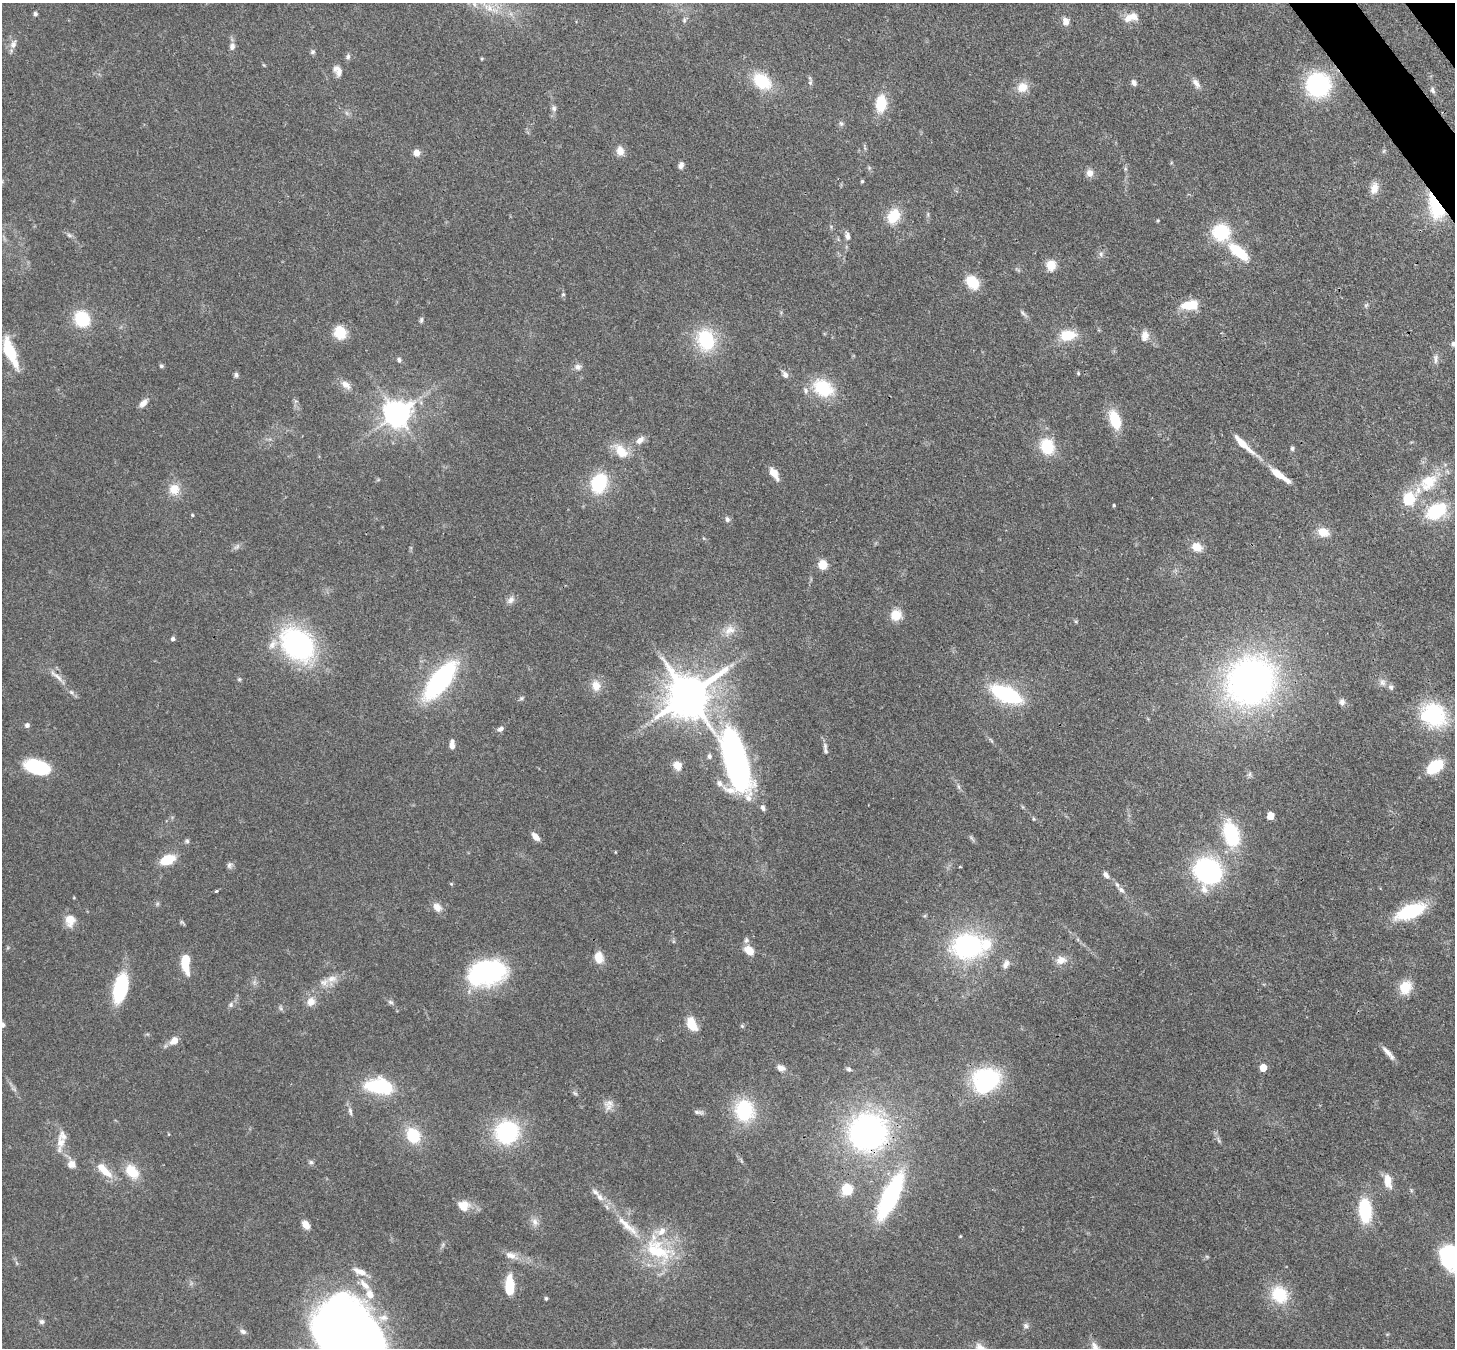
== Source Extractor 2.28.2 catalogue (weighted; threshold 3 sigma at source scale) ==
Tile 10 of 4 x 4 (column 2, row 3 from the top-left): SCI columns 1531-2983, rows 1692-3037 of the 5967 x 5939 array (HDU 1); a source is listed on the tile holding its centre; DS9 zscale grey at full resolution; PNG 1457 x 1350 px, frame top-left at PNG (2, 3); no overlay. Shown black and unused: <1% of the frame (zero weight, under 3 of 4 exposures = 7% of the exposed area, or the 3 px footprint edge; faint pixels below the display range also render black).
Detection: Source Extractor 2.28.2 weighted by HDU 2 'WHT'; one run over the whole footprint, this tile lists its part. Background 0.0985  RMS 0.0041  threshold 0.0186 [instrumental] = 3 sigma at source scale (4.5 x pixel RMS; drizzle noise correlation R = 1.50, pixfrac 1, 0.05/0.05 arcsec/px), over >= 5 px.
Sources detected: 194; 2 too faint to see at this stretch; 2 inside a brighter object's white glare — not listed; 9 inside a brighter listed object's ellipse — not listed separately; the other 181 listed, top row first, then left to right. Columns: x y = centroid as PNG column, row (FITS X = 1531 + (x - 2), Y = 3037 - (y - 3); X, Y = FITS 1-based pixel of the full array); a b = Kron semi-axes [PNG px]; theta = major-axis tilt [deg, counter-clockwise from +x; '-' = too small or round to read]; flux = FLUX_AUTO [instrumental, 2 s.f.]
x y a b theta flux
35 14 5 5 - 0.83
1131 17 19 10 16 4.8
684 20 7 5 72 0.81
1065 21 10 8 -72 2.6
13 44 12 7 67 2.3
232 47 9 7 86 1.8
313 52 7 5 28 0.75
348 57 7 6 - 1.2
482 58 5 3 - 0.42
337 71 15 9 -63 2.8
762 81 20 14 -36 17
810 82 7 5 70 0.89
1134 83 8 6 -66 1.3
1196 83 15 7 -56 2.1
1318 85 20 20 - 49
1022 87 14 12 32 5.4
1433 90 8 5 -70 1
881 104 15 9 85 14
554 108 9 6 -79 1.3
841 123 7 5 -68 0.92
620 151 11 9 -80 3.2
416 153 7 6 - 3.4
681 165 8 6 67 1.8
1089 173 9 9 - 2.5
862 181 4 4 - 0.52
1374 188 14 10 73 3.9
1435 207 33 16 -68 19
894 216 16 12 57 10
1158 221 4 3 - 0.44
1221 232 17 16 - 21
69 235 8 5 -31 0.95
847 236 10 6 -84 1.7
1239 252 21 9 -38 17
1101 254 7 6 - 1.1
1051 265 10 9 - 6.4
972 282 13 10 -49 12
563 294 5 4 - 0.59
1190 305 20 11 6 9
1366 305 7 4 37 0.68
1023 313 10 5 -47 1.1
82 319 15 13 -55 18
421 320 8 5 81 0.85
340 333 11 10 - 12
1067 335 19 13 7 10
1145 336 12 8 76 3.3
706 340 17 14 -72 30
1454 344 9 6 -22 1.9
10 351 28 11 -69 16
1436 359 14 5 89 1.6
399 360 6 5 - 0.93
161 366 5 5 - 0.69
578 367 10 7 -1 1.7
1078 373 4 3 - 0.49
236 375 8 5 -83 0.95
785 375 8 6 -59 1.7
346 385 15 8 -43 3.2
823 388 22 17 -31 20
143 403 12 7 45 2.4
397 414 8 8 - 520
1115 420 20 10 -72 13
640 440 13 8 42 2.9
1243 444 28 6 -43 7.6
1047 446 15 12 -73 15
1292 448 6 5 - 0.84
621 451 20 13 -50 7.7
774 473 15 7 -58 4.3
1279 475 28 7 -36 8.4
1428 482 30 20 42 17
599 483 16 12 70 27
174 489 14 13 - 5.9
1409 499 8 6 54 44
1114 505 4 3 - 0.49
1436 511 17 11 32 29
192 515 5 3 - 0.37
727 519 8 6 -72 1.2
1323 532 14 11 -19 5.3
1197 547 13 10 -29 4.7
823 565 6 5 - 20
511 600 12 8 41 2
896 615 12 11 - 6.6
731 630 14 10 -46 3.7
173 639 5 4 - 1.1
297 644 33 25 -39 83
57 676 25 5 -39 2.9
239 679 5 5 - 0.54
440 680 34 13 52 76
1251 681 46 42 42 170
1383 682 10 8 -60 2
596 686 14 11 -81 4.7
1391 687 9 6 -53 1.3
71 692 7 5 -46 0.9
1006 694 26 12 -25 44
688 695 13 11 45 1600
521 698 6 5 - 0.72
1342 702 9 8 - 1.6
1434 715 24 19 -67 37
27 725 6 6 - 1.2
501 729 8 6 32 1.5
452 745 10 5 -89 2.7
825 751 10 6 -69 1.3
709 756 7 6 - 1.1
736 762 73 22 -72 160
677 766 12 10 -58 3.4
37 767 22 12 -16 30
1435 767 15 9 37 19
719 783 9 8 - 2
959 787 8 4 -71 0.82
1270 816 5 5 - 9.8
1231 834 28 16 -73 25
536 837 9 5 -49 3.2
971 838 9 3 -45 0.77
187 841 6 5 - 0.84
167 860 13 8 20 12
229 865 9 6 90 1.2
960 867 4 3 - 0.33
1210 872 31 25 -68 61
1106 875 8 6 -54 1.6
451 884 5 5 - 0.42
1121 890 12 6 -41 1.8
216 891 3 3 - 1.3
437 907 12 9 -44 3.2
1410 911 22 11 22 35
70 920 12 9 -82 6.3
967 946 30 24 3 60
750 951 10 7 -43 6.7
599 957 15 11 -78 4.7
1061 960 15 11 14 3.6
186 962 18 7 -87 13
1006 964 12 7 65 2.2
486 973 37 24 10 57
332 979 15 9 10 3.8
1405 987 14 12 56 9.1
120 988 29 13 76 29
311 1002 12 10 62 3.8
391 1002 9 5 -26 0.99
231 1005 7 6 - 1
280 1008 7 4 -70 0.73
692 1024 15 9 -64 8.2
2 1025 6 6 - 1.3
742 1026 6 4 -45 0.58
174 1041 8 7 - 4.5
1388 1053 20 5 -48 2.8
781 1068 11 8 -32 2.3
1263 1068 5 5 - 8.1
849 1069 7 5 -19 0.87
986 1080 24 22 32 49
379 1086 24 13 -8 33
610 1103 15 10 10 3.1
744 1110 20 16 -81 29
350 1111 12 5 -77 1.4
698 1112 14 5 -7 1.3
507 1132 20 19 - 46
868 1132 33 33 - 120
413 1135 16 13 -62 14
1218 1140 7 4 -70 0.75
61 1142 27 10 83 5.8
311 1162 6 6 - 0.91
71 1164 10 9 - 2.9
104 1170 26 9 -44 7.3
132 1171 16 11 -50 10
1388 1181 17 8 -79 5.1
847 1189 13 13 - 7.8
890 1196 41 13 64 65
600 1197 13 8 -50 2.7
463 1205 14 12 -7 5.7
1365 1210 21 11 -86 25
535 1222 11 9 -64 2.4
306 1225 10 7 -54 3.2
627 1226 39 10 -39 9.9
659 1252 42 27 -9 29
511 1255 15 9 -18 3.5
1450 1256 24 18 -74 49
360 1272 19 7 -23 4.1
364 1285 18 7 -47 4.1
509 1286 19 7 -90 15
1279 1295 22 19 -54 15
546 1299 5 4 - 0.59
42 1322 7 7 - 1.1
1026 1326 8 6 -58 1.1
243 1331 8 6 -31 1.3
350 1336 71 45 -53 500
Overlapping masked pixels (flux is a lower limit): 2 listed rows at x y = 1435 207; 868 1132
Isophote crosses this tile's border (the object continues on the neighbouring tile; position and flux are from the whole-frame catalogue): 4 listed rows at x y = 1454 344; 2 1025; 1450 1256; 350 1336